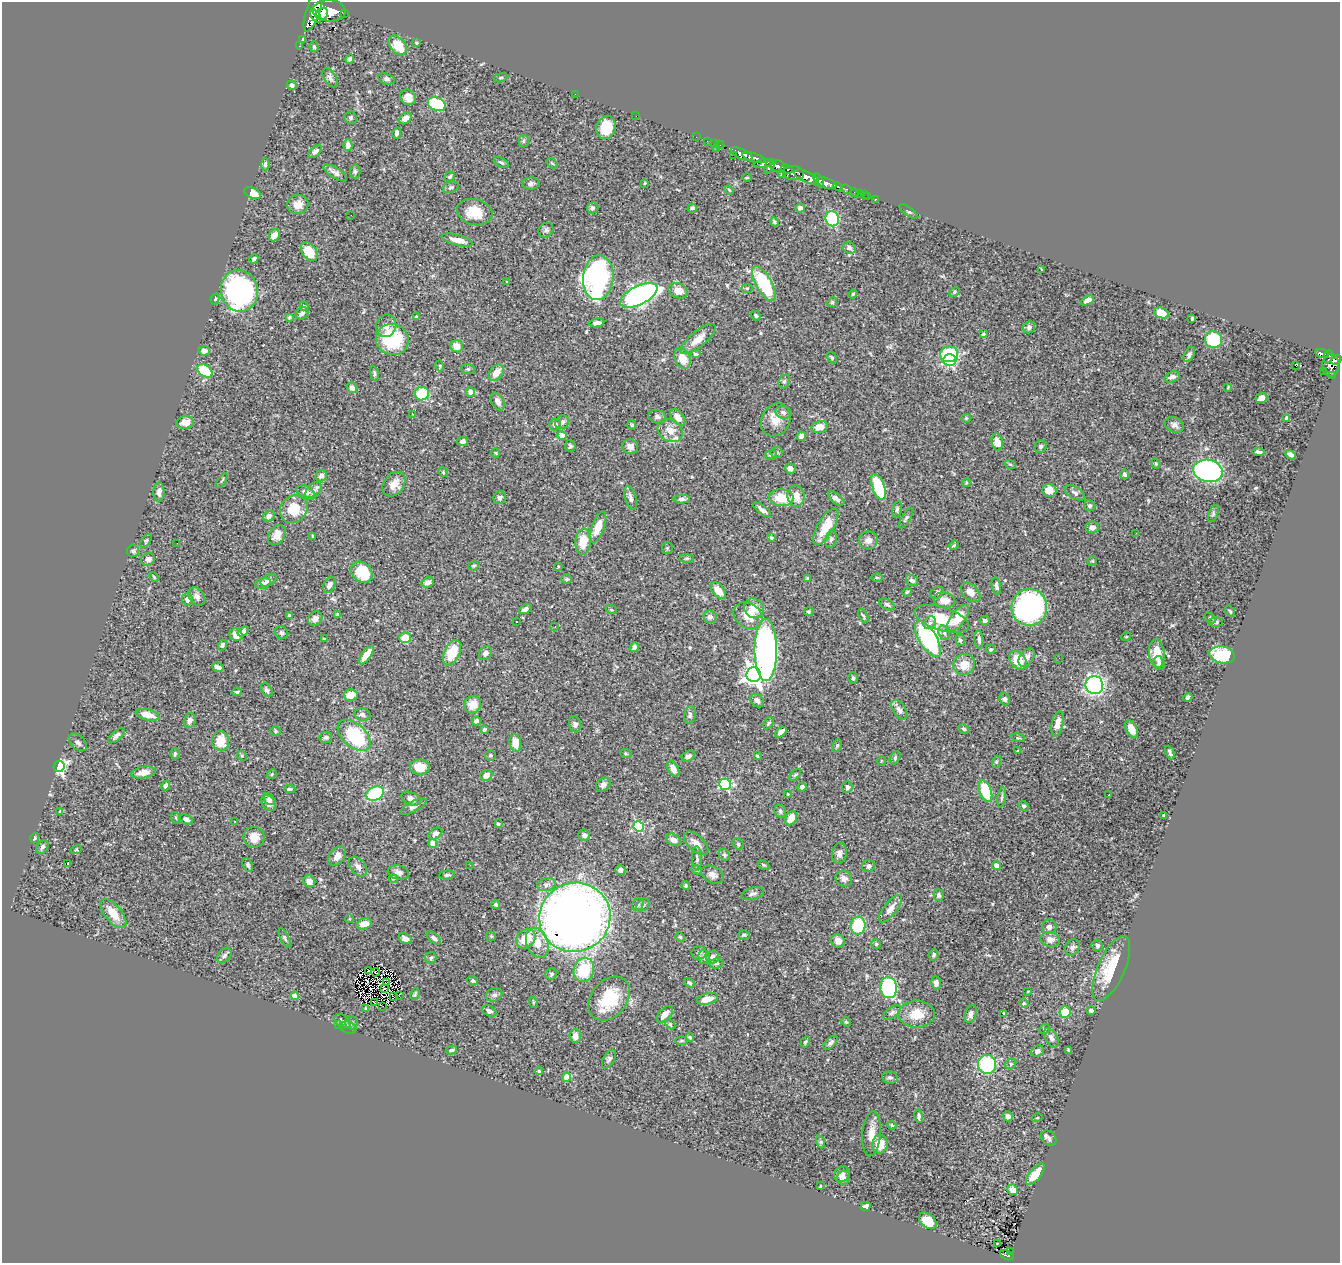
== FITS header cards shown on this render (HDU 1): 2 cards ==
NAXIS1  =                 1338
NAXIS2  =                 1261

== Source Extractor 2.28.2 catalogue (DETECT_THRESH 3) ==
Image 1338 x 1261 px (HDU 1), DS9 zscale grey, 1 PNG px = 1 image px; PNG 1342 x 1265 px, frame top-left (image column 1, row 1261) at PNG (2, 2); each listed source drawn as its Kron ellipse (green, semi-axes under 4 px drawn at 4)
Background 0.722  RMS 0.026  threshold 0.0783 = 3 sigma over >= 5 px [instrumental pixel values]
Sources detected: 481; all 481 listed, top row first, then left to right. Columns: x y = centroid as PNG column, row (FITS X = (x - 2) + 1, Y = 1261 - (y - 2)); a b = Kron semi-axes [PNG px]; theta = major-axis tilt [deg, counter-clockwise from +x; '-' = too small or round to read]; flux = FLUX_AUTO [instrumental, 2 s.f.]
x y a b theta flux
313 10 23 7 72 3000
329 11 16 10 -2 3900
344 13 3 3 - 120
322 14 7 5 50 970
316 16 7 4 -53 940
303 39 3 3 - 2
416 43 4 3 - 2.1
398 45 11 7 -49 40
300 46 2 2 - 7.1
314 47 5 4 - 2.4
350 59 5 4 - 3.7
330 78 11 6 -57 5.7
501 78 7 4 19 2.3
386 79 8 5 -16 4.3
292 85 5 4 - 7.5
575 94 2 2 - 6
408 97 8 7 - 13
437 104 9 6 -24 98
636 116 2 2 - 7.7
350 118 6 6 - 3.4
405 118 7 5 42 12
606 127 12 9 77 36
397 133 5 4 - 5.4
696 137 2 2 - 9.4
524 141 5 5 - 2.9
707 141 2 2 - 8.2
714 143 2 2 - 11
348 145 6 4 89 6.8
720 145 5 2 - 21
716 148 3 2 - 75
315 151 8 4 42 4.8
742 154 11 5 -25 1300
733 155 2 2 - 12
754 158 12 4 -17 1100
501 163 8 4 -27 2.9
552 163 6 3 -37 1.9
764 163 10 4 11 390
265 164 6 4 87 4.1
770 166 8 3 56 460
777 166 8 6 -19 650
787 169 6 3 -23 280
355 171 7 5 -88 3.6
335 173 13 5 -31 7.2
794 173 10 7 -7 910
781 174 4 3 - 130
450 177 5 3 - 2.8
807 177 13 5 -25 2000
747 178 5 3 - 1.6
819 181 7 4 -67 510
531 183 9 6 1 5.3
645 183 4 3 - 1.4
826 183 10 5 -20 1200
451 187 8 5 19 4
838 187 5 4 - 190
846 189 6 3 -22 140
729 190 5 3 - 1.6
253 193 9 5 -24 17
855 193 4 3 - 46
859 194 2 2 - 6.2
864 195 2 2 - 8.3
867 196 3 2 - 5
875 199 3 3 - 8.8
298 204 11 9 10 15
592 208 6 5 - 3.5
692 208 5 4 - 4.4
800 208 5 4 - 5.3
908 211 11 3 -37 2.7
475 212 18 13 -14 36
351 215 2 2 - 1.3
832 219 7 6 - 130
774 222 5 4 - 2.4
546 230 8 6 44 4.5
274 235 6 5 - 14
457 240 16 5 -14 18
849 248 7 5 -40 5.8
309 251 10 7 -54 45
254 259 5 3 - 4.6
1042 270 4 2 - 1.3
598 278 22 15 85 410
507 282 3 2 - 1.6
764 284 19 8 -60 110
747 288 5 3 - 1.7
239 291 21 18 -78 400
678 291 10 7 -23 15
955 292 5 4 - 2.6
853 294 4 3 - 1.9
639 295 20 9 27 650
215 299 5 4 - 3
1087 300 7 4 28 9.3
832 302 5 4 - 2.2
304 306 5 4 - 2.2
302 313 7 5 41 5.4
1161 313 8 5 -19 21
756 315 5 4 - 3
289 317 4 4 - 2.6
416 317 4 4 - 1.9
1192 319 3 3 - 2.2
597 323 7 4 10 6.7
386 326 11 10 - 11
1029 327 6 5 - 5
983 334 3 3 - 1.9
392 339 17 15 -19 100
698 339 21 8 40 19
1213 340 9 8 - 83
457 346 6 6 - 21
204 351 6 5 - 7.6
695 354 5 4 - 2.5
949 354 9 8 - 76
1189 354 8 5 61 5
1322 354 7 4 -16 180
1328 357 6 3 80 170
683 358 11 7 -67 25
832 358 6 4 -54 2.3
950 360 6 6 - 260
1336 360 5 4 - 330
1295 365 3 2 - 29
1331 365 11 8 86 700
440 366 5 3 - 1.6
468 369 7 5 -1 2.8
205 371 9 5 -37 73
1323 371 2 2 - 7
374 373 7 4 -78 3.2
496 373 9 6 51 19
1332 376 3 2 - 17
1172 377 8 5 18 5.4
784 381 7 5 68 3.2
1228 387 4 3 - 1.5
352 388 5 5 - 7.5
470 392 5 4 - 11
422 394 7 6 - 78
1261 398 6 4 19 13
498 401 10 6 -61 8.4
784 412 8 6 -15 5.6
412 414 3 3 - 1.4
657 417 9 6 -13 4.8
678 417 9 5 -49 14
966 418 5 4 - 1.7
1287 419 4 4 - 9.3
776 420 17 14 59 22
562 422 7 6 - 5.3
185 423 8 6 10 16
555 425 6 5 - 9.6
632 425 5 4 - 2.1
1174 425 10 7 -24 7
819 427 8 6 11 18
670 431 13 10 -36 21
562 436 4 4 - 27
801 436 4 4 - 8.2
463 441 5 4 - 4.6
997 442 8 5 -77 19
570 446 6 5 - 3.2
630 446 8 7 - 9.4
1041 446 6 6 - 3.1
776 452 6 5 - 3.7
1259 452 6 3 -9 4.1
496 453 5 3 - 1.6
771 455 6 5 - 2.5
1291 455 6 4 -29 5.5
1156 463 5 4 - 2.1
1010 464 6 3 -18 2
790 468 5 5 - 7.3
1208 471 15 11 -12 340
443 472 5 4 - 1.8
1125 474 5 4 - 4.7
321 476 6 5 - 6.1
222 481 8 2 54 1.7
966 483 4 3 - 1.6
394 484 13 10 51 16
878 487 13 6 -69 94
1049 490 7 6 - 17
313 491 10 6 51 6.9
159 492 9 5 89 5.8
306 492 9 5 -19 8.7
1075 493 11 6 -30 5.2
796 496 11 8 -83 20
500 498 7 6 - 5.3
631 498 12 5 -74 6.5
781 498 12 8 -3 40
836 498 9 5 -37 7.2
682 499 8 4 3 4.4
1090 506 6 5 - 3.2
294 509 15 13 47 41
897 509 8 4 79 3.6
762 510 11 4 -37 6.3
1213 514 9 4 69 3
269 516 6 5 - 5.3
906 518 11 4 59 3.7
598 527 16 6 69 25
826 527 21 8 60 41
1092 527 6 5 - 8.7
1136 533 2 2 - 1.7
277 535 11 7 58 17
312 536 4 2 - 1.7
771 538 4 3 - 2.1
831 539 9 5 79 3.8
868 540 9 9 - 11
146 541 8 4 58 2.9
583 542 13 7 85 34
177 543 2 2 - 1.9
954 545 5 4 - 2.1
667 548 6 5 - 2.4
133 551 6 6 - 3.1
687 558 7 4 0 2.3
148 559 7 6 - 8.1
1092 561 5 5 - 2
474 566 5 4 - 2.2
558 566 4 3 - 1.5
362 572 12 9 -42 72
154 577 5 3 - 1.7
877 577 6 4 -1 1.8
807 578 4 4 - 1.6
567 579 5 4 - 2.4
268 580 9 5 31 4.4
912 580 6 5 - 5.3
428 582 6 5 - 6.2
263 583 8 5 16 6.1
329 585 8 6 60 9
996 586 8 4 -78 4.8
718 590 10 5 -50 19
907 592 4 3 - 2
970 592 12 7 -45 13
937 593 7 5 36 4.2
197 597 10 7 -52 7.8
187 599 6 6 - 7.9
944 600 10 8 -9 18
887 604 8 5 -27 3.9
1029 607 18 18 - 360
754 608 10 9 - 24
525 609 7 4 24 6
611 609 6 3 -20 1.8
1230 611 6 4 -55 2.3
809 612 5 4 - 2.4
290 615 4 4 - 3.4
337 615 4 4 - 2.1
748 615 15 12 -35 26
863 616 8 3 -62 2.8
710 617 6 6 - 5.6
315 618 8 6 46 7
958 618 15 7 54 34
1210 618 6 4 -44 2.2
942 619 28 11 -17 55
985 620 5 4 - 3.6
516 622 3 3 - 4
1215 622 7 5 0 3.5
930 623 7 5 47 4.9
555 626 3 3 - 1.5
243 631 6 4 38 6.2
282 633 7 6 - 3.4
944 633 7 5 -71 4.2
236 635 7 6 - 15
1126 637 5 3 - 1.5
405 638 6 5 - 23
324 639 4 3 - 2.3
928 639 20 8 -59 280
960 640 6 4 -70 3.9
979 640 9 4 -83 4.6
222 645 5 4 - 3.7
634 647 5 3 - 4.1
991 649 4 4 - 3.3
766 650 31 11 -90 520
452 653 13 7 65 50
485 653 7 6 - 6.2
1157 653 14 8 -85 30
366 655 11 4 54 21
1222 655 13 8 -10 100
1026 658 10 6 53 12
1059 658 2 2 - 2.7
1018 660 10 7 -50 33
1159 663 7 5 -76 5.3
964 664 11 10 - 25
218 667 6 4 -17 6.5
754 675 7 7 - 930
853 678 5 4 - 2.7
1094 685 9 8 - 350
267 690 7 5 -54 3.9
237 692 5 4 - 2.4
351 695 7 5 5 20
1188 697 4 4 - 4.7
1005 699 6 5 - 3.9
757 701 7 6 - 7
473 705 9 8 - 21
899 710 11 6 -59 7.8
147 715 12 5 -13 22
362 715 8 6 -14 6.1
690 715 9 6 76 4.6
190 720 7 6 - 7.1
476 721 4 4 - 5
769 723 7 4 51 2.7
575 724 8 6 -76 4.8
1057 724 13 6 78 14
964 729 5 4 - 3.1
1132 729 9 5 -65 16
484 730 3 3 - 3.7
275 731 5 5 - 2.4
781 732 6 4 42 8.7
117 735 10 5 42 6.2
354 735 19 11 -42 100
326 737 6 5 - 3.7
1018 738 7 3 -12 1.9
221 741 10 8 -80 29
78 742 11 7 -43 5.6
515 743 9 5 -82 22
837 745 6 4 70 2.5
1017 751 3 2 - 1.2
1170 752 7 3 -65 4
175 754 6 4 87 3
626 754 6 3 -19 2
491 755 5 5 - 3.1
242 756 5 4 - 2.2
688 756 7 5 28 5.9
757 756 4 3 - 1.6
895 758 7 4 63 3.2
881 761 5 3 - 1.4
996 762 6 4 72 2.4
59 766 6 5 - 380
420 767 10 7 1 32
673 769 8 5 -60 12
143 772 12 5 9 12
272 774 5 4 - 1.8
486 775 6 5 - 12
795 775 7 4 44 2.6
725 784 6 5 - 170
166 785 5 4 - 5
603 785 8 6 39 7.3
802 787 5 4 - 4.5
847 787 5 5 - 5.2
290 789 6 3 1 2.5
986 791 11 6 -70 86
375 794 9 6 28 140
788 794 3 3 - 1.5
1109 795 2 2 - 1.1
1002 797 10 3 81 3.5
411 798 10 6 -23 9.2
269 799 7 5 -44 4.7
268 803 9 6 -54 8.4
1024 806 5 4 - 2.9
413 807 14 5 28 6.7
60 811 3 2 - 1.1
780 811 7 5 -67 3.6
1164 815 3 3 - 2.7
176 818 6 4 -72 2
791 818 7 5 62 17
186 819 7 4 -25 5.5
234 821 2 2 - 1.3
498 824 4 3 - 3.4
639 826 5 5 - 140
436 834 7 5 34 6.4
584 835 6 5 - 6
254 837 10 10 - 17
35 838 5 4 - 2.4
673 840 8 5 -28 8.8
433 843 4 4 - 22
696 843 15 7 -43 13
738 844 6 5 - 2.5
42 847 7 5 57 4.3
76 850 6 3 18 1.8
839 853 10 7 79 6.8
724 855 6 5 - 2.9
337 856 11 7 52 11
697 858 12 4 -88 4.5
67 864 3 2 - 21
248 865 7 5 -65 3.5
470 865 3 2 - 3.4
764 865 6 4 -27 2.4
358 866 11 7 -48 8
868 866 6 6 - 5.4
996 866 4 4 - 15
620 870 5 5 - 4.9
697 870 5 4 - 2.4
398 872 11 7 -10 7.8
447 875 8 4 5 4
712 875 12 8 -28 11
393 878 4 4 - 2.9
844 879 8 7 - 7.5
309 881 6 5 - 12
547 885 9 6 10 6.2
686 886 4 4 - 3.3
753 894 12 6 16 5.4
939 895 6 5 - 4.2
496 905 4 4 - 3.4
638 905 6 5 - 3.4
643 905 7 5 45 4.4
890 909 17 6 51 12
113 913 17 8 -50 28
575 917 36 34 24 1500
350 919 4 3 - 1.5
364 924 8 5 16 17
858 926 9 7 82 80
1049 927 7 7 - 6.6
744 935 6 4 2 2.7
491 936 5 4 - 2.1
680 937 5 4 - 2
285 938 11 4 -64 3.6
434 938 8 5 -40 5.5
405 939 7 4 -30 9.3
526 939 11 8 42 38
1050 939 10 7 -11 11
838 941 7 6 - 12
537 943 16 10 -69 26
876 944 5 5 - 2.8
1097 945 6 5 - 4
1072 947 9 7 59 5.3
699 953 7 6 - 4.6
224 955 9 6 51 5
933 955 6 5 - 3.5
704 957 7 6 - 5.4
713 957 6 6 - 8
431 958 6 5 - 3.5
716 963 6 5 - 3.9
1111 968 35 13 66 68
584 970 12 10 71 76
368 971 3 2 - 1.7
375 972 4 2 - 2.3
551 974 6 5 - 3.3
473 981 5 4 - 3.3
387 983 2 2 - 0.94
690 983 5 4 - 2.9
936 983 7 5 -84 5.5
384 988 4 2 - 1.7
889 988 10 8 -83 190
1028 991 3 2 - 1.2
415 994 6 3 66 2.4
494 995 8 6 22 5
295 996 4 4 - 20
399 996 2 2 - 2.9
394 997 3 2 - 2.6
609 999 24 17 51 80
708 999 11 5 14 20
533 1002 6 3 -73 1.7
375 1003 2 2 - 1.7
1024 1003 4 4 - 2
383 1006 2 2 - 33
366 1009 4 4 - 2.1
1091 1010 5 4 - 4.1
489 1011 7 5 -28 5.2
892 1012 10 5 37 4.7
1065 1012 5 5 - 38
1003 1013 3 2 - 1.4
665 1014 10 5 46 12
917 1014 18 13 0 33
971 1014 9 5 73 6.7
343 1021 9 6 -42 5.1
846 1022 5 4 - 2.2
351 1023 7 6 - 3.9
670 1024 6 4 -46 2.2
339 1025 2 2 - 34
348 1028 8 6 -21 6.2
1045 1029 6 4 25 2.5
575 1036 7 5 -86 11
690 1037 4 3 - 2.2
1051 1038 10 6 -59 6.7
681 1041 7 3 0 2.1
805 1042 6 3 58 2.5
830 1043 8 5 46 5.2
451 1050 5 3 - 3.4
1069 1050 4 3 - 4.6
1037 1051 7 5 25 5.5
609 1059 10 5 60 4.3
987 1064 9 9 - 120
1011 1064 6 5 - 3
539 1071 4 4 - 1.9
567 1077 4 4 - 45
890 1078 8 6 -8 3.9
919 1116 7 4 -80 3.5
1008 1116 5 5 - 5.4
1037 1118 5 3 - 1.5
892 1125 4 3 - 2
871 1134 22 9 85 19
1049 1138 8 6 -46 5.3
821 1142 7 4 -71 2.7
880 1144 9 7 87 34
842 1174 8 7 - 9.3
1035 1174 13 5 51 20
844 1178 7 6 - 7.9
820 1186 4 2 - 1.4
1013 1190 5 5 - 15
866 1206 5 4 - 5.5
928 1221 10 7 -40 25
997 1243 3 2 - 5.4
1010 1251 3 2 - 8
1007 1255 7 4 -26 140